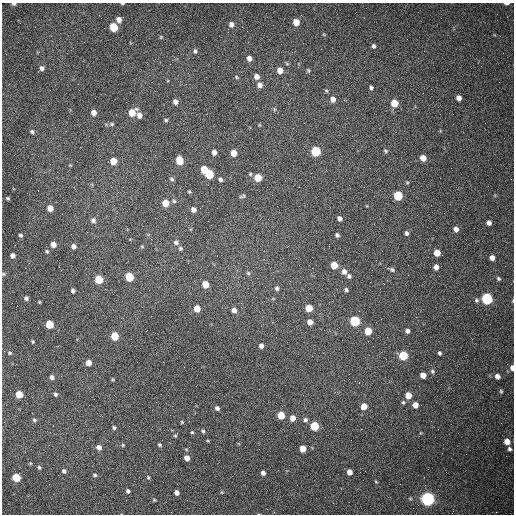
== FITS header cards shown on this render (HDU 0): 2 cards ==
NAXIS1  =                  512 /fastest changing axis
NAXIS2  =                  512 /next to fastest changing axis

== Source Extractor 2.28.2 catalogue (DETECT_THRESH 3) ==
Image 512 x 512 px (HDU 0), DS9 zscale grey, 1 PNG px = 1 image px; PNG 516 x 516 px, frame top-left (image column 1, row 512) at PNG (2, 3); no overlay
Background 1490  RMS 22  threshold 66.5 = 3 sigma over >= 5 px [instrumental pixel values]
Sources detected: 160; all 160 listed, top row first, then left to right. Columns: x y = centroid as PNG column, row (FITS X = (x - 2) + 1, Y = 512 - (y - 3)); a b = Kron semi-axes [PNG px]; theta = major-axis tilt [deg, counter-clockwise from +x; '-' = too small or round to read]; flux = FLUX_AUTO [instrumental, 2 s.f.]
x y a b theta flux
122 3 4 2 - 1500
14 4 4 3 - 2500
507 4 5 2 - 3900
119 19 5 5 - 10000
296 22 5 5 - 21000
231 24 6 6 - 6000
113 27 6 5 - 63000
51 36 3 2 - 1500
161 37 5 4 - 1500
374 46 5 5 - 3000
195 51 5 4 - 3200
249 58 5 4 - 7800
42 68 5 5 - 4700
280 70 5 5 - 15000
308 70 5 4 - 2000
257 76 5 5 - 9200
236 77 5 4 - 1700
260 85 6 5 - 7500
371 87 5 4 - 3100
326 91 6 5 - 1900
105 94 2 2 - 660
459 98 5 4 - 8300
333 99 6 5 - 8700
175 102 5 5 - 6300
394 103 6 5 - 28000
274 109 6 4 -72 1900
94 112 5 5 - 9600
132 112 6 5 - 25000
139 115 6 5 - 9900
166 120 4 4 - 2200
112 124 6 5 - 2600
260 124 7 2 77 1400
293 128 2 2 - 760
32 132 5 5 - 2800
316 151 6 5 - 100000
385 151 5 4 - 2100
214 152 5 4 - 7500
234 153 5 5 - 16000
423 158 5 5 - 14000
179 160 6 5 - 45000
113 161 5 5 - 23000
70 165 4 3 - 1300
204 169 5 5 - 31000
209 174 6 5 - 74000
250 174 5 4 - 1800
258 178 5 5 - 35000
172 179 6 5 - 3000
220 179 5 4 - 3800
299 187 2 2 - 1000
189 192 4 4 - 1600
244 195 7 5 -73 2300
398 195 6 5 - 76000
8 198 3 3 - 1900
174 201 5 5 - 2600
165 203 5 5 - 23000
50 208 5 5 - 15000
193 210 5 5 - 6800
339 218 5 4 - 5400
93 220 6 6 - 5000
489 223 5 4 - 6300
456 229 5 4 - 7700
407 233 5 4 - 3600
20 235 4 4 - 3000
337 235 4 4 - 3400
176 242 6 5 - 4400
53 244 5 5 - 11000
73 246 5 5 - 7200
142 247 5 3 - 1500
180 248 6 5 - 2500
324 249 2 2 - 650
47 251 5 5 - 2300
437 253 5 5 - 18000
13 255 5 4 - 6100
492 258 5 4 - 7800
334 265 5 5 - 29000
436 267 5 4 - 7700
312 268 2 2 - 780
392 270 6 5 - 2900
344 272 6 6 - 7800
248 273 5 5 - 2400
3 274 6 4 -21 2000
349 276 5 5 - 3200
129 277 5 5 - 69000
273 278 2 2 - 700
498 278 5 4 - 2500
99 279 5 5 - 59000
205 284 5 5 - 26000
277 288 6 5 - 3700
346 290 5 4 - 2800
73 291 4 4 - 3500
26 298 5 5 - 3900
487 298 6 5 - 200000
476 300 6 5 - 2700
513 301 5 2 - 1400
39 302 4 3 - 1400
276 303 3 3 - 1200
197 308 5 5 - 22000
309 308 5 5 - 29000
234 310 5 4 - 7900
381 319 2 2 - 850
355 321 6 5 - 140000
310 322 5 5 - 11000
49 324 5 5 - 45000
368 331 5 5 - 35000
407 331 4 4 - 4200
115 336 5 5 - 39000
33 341 4 3 - 1800
261 346 5 4 - 5400
10 353 6 6 - 2800
440 353 4 3 - 2800
403 355 5 5 - 77000
88 363 5 5 - 13000
512 368 6 4 -88 6700
432 371 6 5 - 2600
423 375 5 5 - 11000
497 376 6 6 - 6500
52 377 5 5 - 5400
112 379 5 3 - 1400
501 391 6 4 -85 2200
19 394 5 5 - 32000
55 394 5 4 - 2700
408 395 5 5 - 19000
403 402 5 4 - 2400
415 405 5 5 - 12000
364 406 6 5 - 16000
217 408 5 4 - 4300
281 415 5 5 - 35000
292 418 5 5 - 12000
34 420 5 5 - 2400
305 420 6 6 - 3800
189 421 2 2 - 810
182 422 5 4 - 1500
314 426 5 5 - 71000
114 428 5 4 - 2300
203 431 4 3 - 2100
192 432 4 3 - 1600
175 436 5 4 - 1900
507 441 5 5 - 15000
123 445 5 4 - 1700
160 445 4 4 - 2300
99 447 5 5 - 8000
186 449 5 3 - 1400
303 449 5 5 - 20000
509 449 5 4 - 3200
187 458 5 4 - 9600
39 467 6 5 - 2400
64 471 5 5 - 3500
349 472 5 4 - 9700
263 473 5 4 - 6100
95 475 5 4 - 2300
16 477 5 5 - 54000
148 477 5 4 - 1800
376 482 5 3 - 1200
128 491 5 5 - 3100
222 492 5 3 - 1500
177 493 5 4 - 6100
316 498 2 2 - 3700
427 499 6 6 - 540000
154 500 4 4 - 1500
496 512 2 2 - 670
At the frame edge (FLAGS 8, measured only in part): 6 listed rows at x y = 122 3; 14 4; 507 4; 3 274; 513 301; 512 368